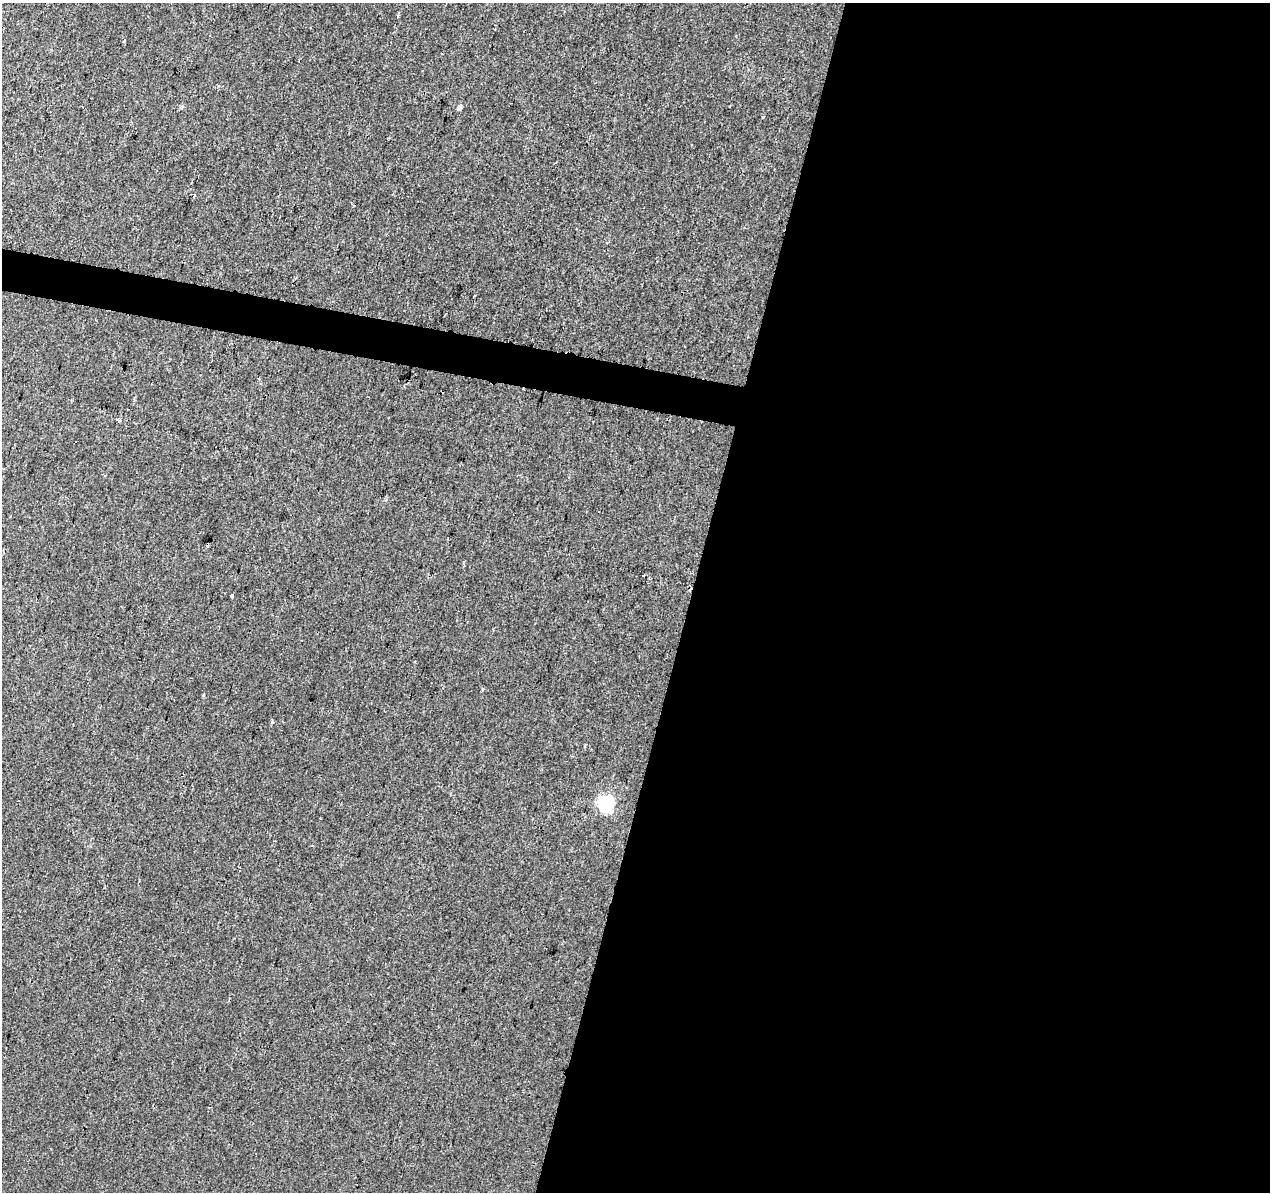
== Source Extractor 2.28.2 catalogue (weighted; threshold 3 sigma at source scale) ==
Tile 12 of 4 x 4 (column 4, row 3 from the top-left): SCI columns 3811-5078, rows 1474-2663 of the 5078 x 5267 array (HDU 1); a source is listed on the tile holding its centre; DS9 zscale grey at full resolution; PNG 1272 x 1194 px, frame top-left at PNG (2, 3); no overlay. Shown black and unused: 48% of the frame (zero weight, under 2 of 3 exposures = <1% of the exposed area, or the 3 px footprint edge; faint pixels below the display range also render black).
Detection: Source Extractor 2.28.2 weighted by HDU 2 'WHT'; one run over the whole footprint, this tile lists its part. Background 0.00233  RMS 0.003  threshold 0.0136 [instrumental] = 3 sigma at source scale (4.5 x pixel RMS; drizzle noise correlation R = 1.50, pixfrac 1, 0.0396/0.0396 arcsec/px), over >= 5 px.
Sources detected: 9; all 9 listed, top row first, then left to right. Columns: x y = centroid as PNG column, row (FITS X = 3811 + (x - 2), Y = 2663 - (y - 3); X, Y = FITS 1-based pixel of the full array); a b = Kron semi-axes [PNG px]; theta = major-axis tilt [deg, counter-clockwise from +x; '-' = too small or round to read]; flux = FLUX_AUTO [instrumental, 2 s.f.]
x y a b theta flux
460 107 5 4 - 1.1
194 196 4 3 - 0.8
119 421 3 3 - 0.76
104 475 3 3 - 0.74
643 576 3 3 - 1.4
232 596 4 3 - 1.5
203 695 3 3 - 0.8
272 722 4 4 - 0.45
606 804 7 6 - 61